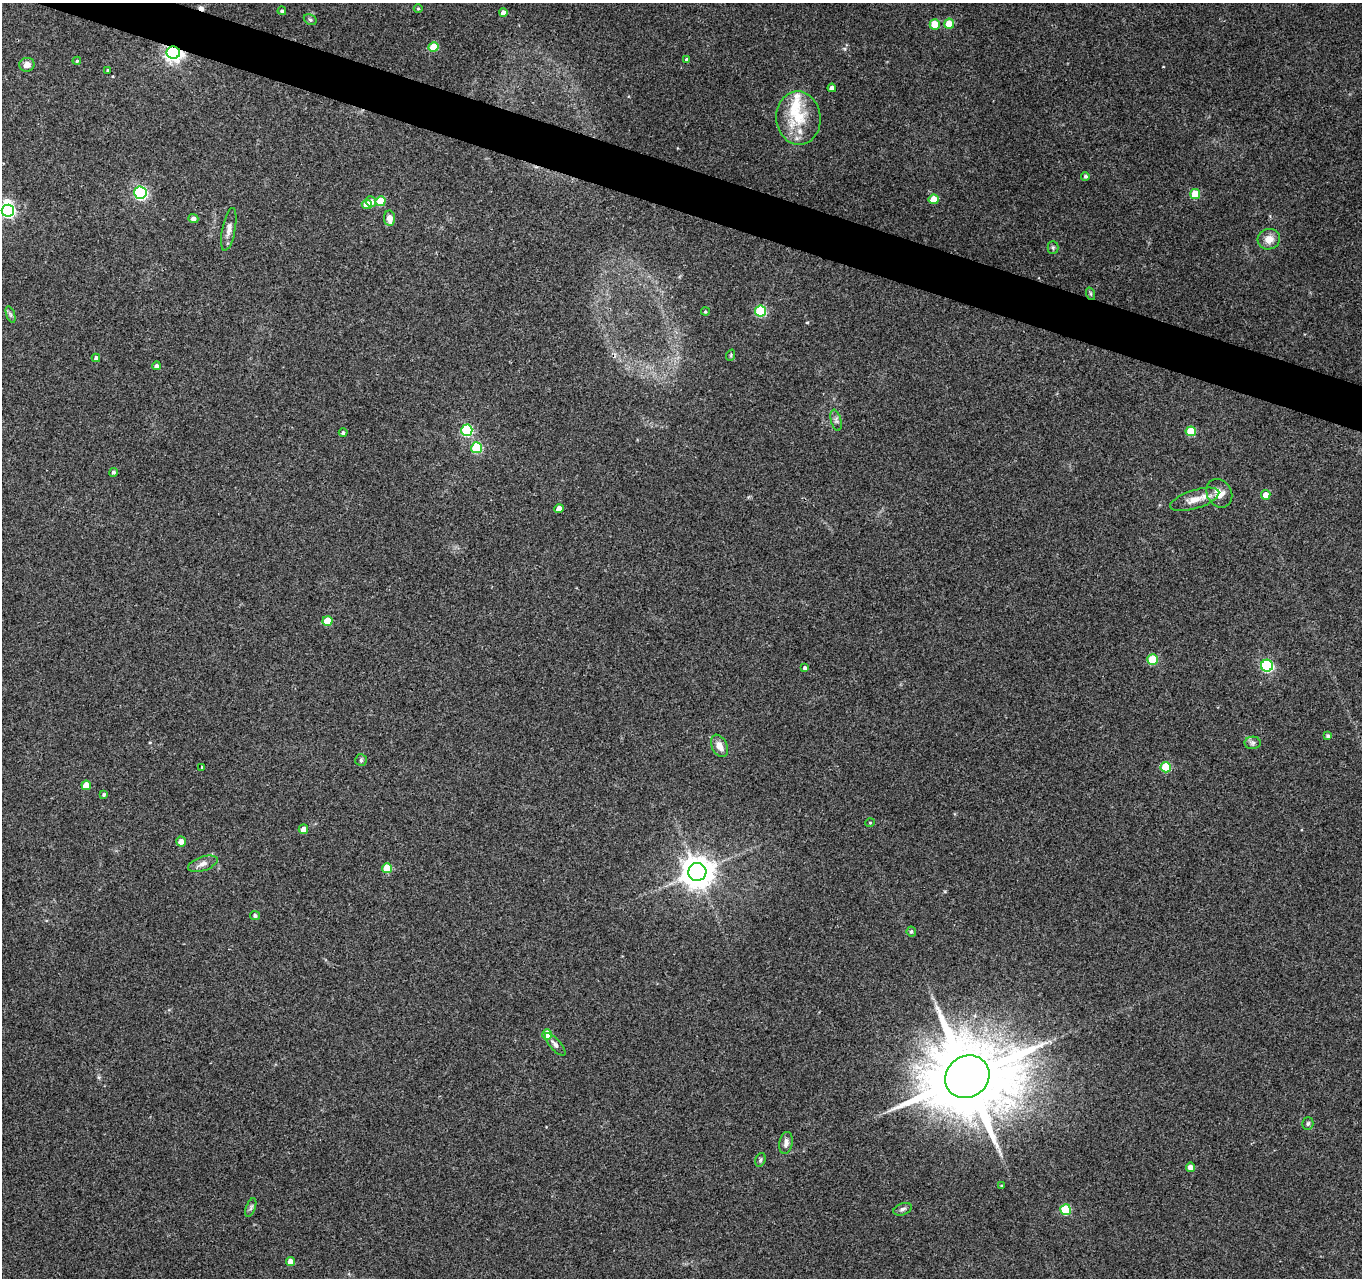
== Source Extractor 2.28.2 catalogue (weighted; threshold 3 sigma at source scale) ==
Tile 11 of 4 x 4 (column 3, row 3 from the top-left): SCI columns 2721-4080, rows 1492-2767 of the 5450 x 5597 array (HDU 1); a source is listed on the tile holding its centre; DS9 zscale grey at full resolution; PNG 1364 x 1280 px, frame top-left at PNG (2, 3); each listed source drawn as its Kron ellipse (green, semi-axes under 4 px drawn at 4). Shown black and unused: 3% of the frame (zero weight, under 3 of 4 exposures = <1% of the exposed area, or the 3 px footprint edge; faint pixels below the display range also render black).
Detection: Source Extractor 2.28.2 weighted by HDU 2 'WHT'; one run over the whole footprint, this tile lists its part. Background 0.069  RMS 0.0045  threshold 0.0204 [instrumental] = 3 sigma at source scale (4.5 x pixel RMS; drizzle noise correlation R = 1.50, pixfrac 1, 0.0396/0.0396 arcsec/px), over >= 5 px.
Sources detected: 80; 1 inside a brighter object's white glare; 1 cosmic-ray / hot-pixel residue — neither listed nor drawn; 2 inside a brighter listed object's ellipse — not listed separately; the other 76 listed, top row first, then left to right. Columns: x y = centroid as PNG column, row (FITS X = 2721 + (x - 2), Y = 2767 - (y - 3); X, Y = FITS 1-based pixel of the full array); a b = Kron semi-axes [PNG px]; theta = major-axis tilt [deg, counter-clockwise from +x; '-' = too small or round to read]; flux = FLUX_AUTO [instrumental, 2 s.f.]
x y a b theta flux
418 9 4 3 - 0.42
282 11 4 4 - 0.7
503 13 4 4 - 2.4
310 20 7 5 -30 0.74
949 24 5 5 - 8.3
935 25 5 5 - 9.3
433 47 5 5 - 11
173 53 6 6 - 170
686 59 4 3 - 0.49
77 61 4 4 - 0.56
27 65 7 7 - 2.6
107 70 4 2 - 0.36
832 88 4 4 - 1.4
798 118 27 22 -86 16
1085 176 4 4 - 0.79
140 193 6 6 - 72
1195 194 5 5 - 13
934 199 5 5 - 7.6
381 201 5 5 - 9.9
371 202 5 5 - 2.4
367 204 5 4 - 6.6
8 211 6 6 - 78
389 218 7 5 -82 4.7
193 219 5 4 - 1.5
229 229 22 6 79 3
1269 239 11 10 - 4.5
1053 248 6 5 - 0.72
1091 294 6 4 -71 0.66
761 311 5 5 - 32
705 312 4 4 - 0.56
10 314 9 4 -71 0.95
731 355 6 3 72 0.48
96 358 4 4 - 1.3
156 366 4 4 - 1.4
836 420 11 5 -76 1.3
467 430 6 5 - 40
1191 431 5 5 - 13
343 433 4 4 - 0.92
477 448 5 5 - 26
113 472 4 4 - 1
1219 493 15 12 -59 5.2
1266 495 5 4 - 4.2
1195 499 25 9 18 6
559 509 4 4 - 4.1
327 621 5 5 - 9
1153 659 5 5 - 18
1267 666 6 6 - 52
805 668 4 4 - 1.3
1328 736 4 4 - 0.91
1253 743 8 6 1 1.3
720 746 12 7 -64 3.7
361 760 6 5 - 0.82
202 767 3 3 - 0.36
1166 767 5 5 - 16
86 785 5 4 - 6.3
104 794 4 3 - 0.69
870 823 5 3 - 0.34
303 829 5 4 - 2.9
181 841 5 5 - 2.9
203 864 15 7 19 2.6
387 868 5 5 - 11
697 872 9 9 - 770
255 915 5 4 - 1
911 931 5 4 - 0.78
547 1034 5 5 - 9.7
555 1044 14 5 -49 1.8
967 1077 23 20 35 6500
1308 1124 6 5 - 0.93
786 1143 11 6 80 2
760 1160 7 5 72 0.86
1190 1167 5 4 - 2.8
1001 1186 3 3 - 0.47
251 1208 10 4 69 1.1
903 1209 9 5 22 1.3
1066 1210 5 5 - 20
290 1262 4 4 - 4.5
Overlapping masked pixels (flux is a lower limit): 1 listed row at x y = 173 53
Isophote crosses this tile's border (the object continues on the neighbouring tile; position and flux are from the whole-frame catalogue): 1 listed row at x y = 8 211